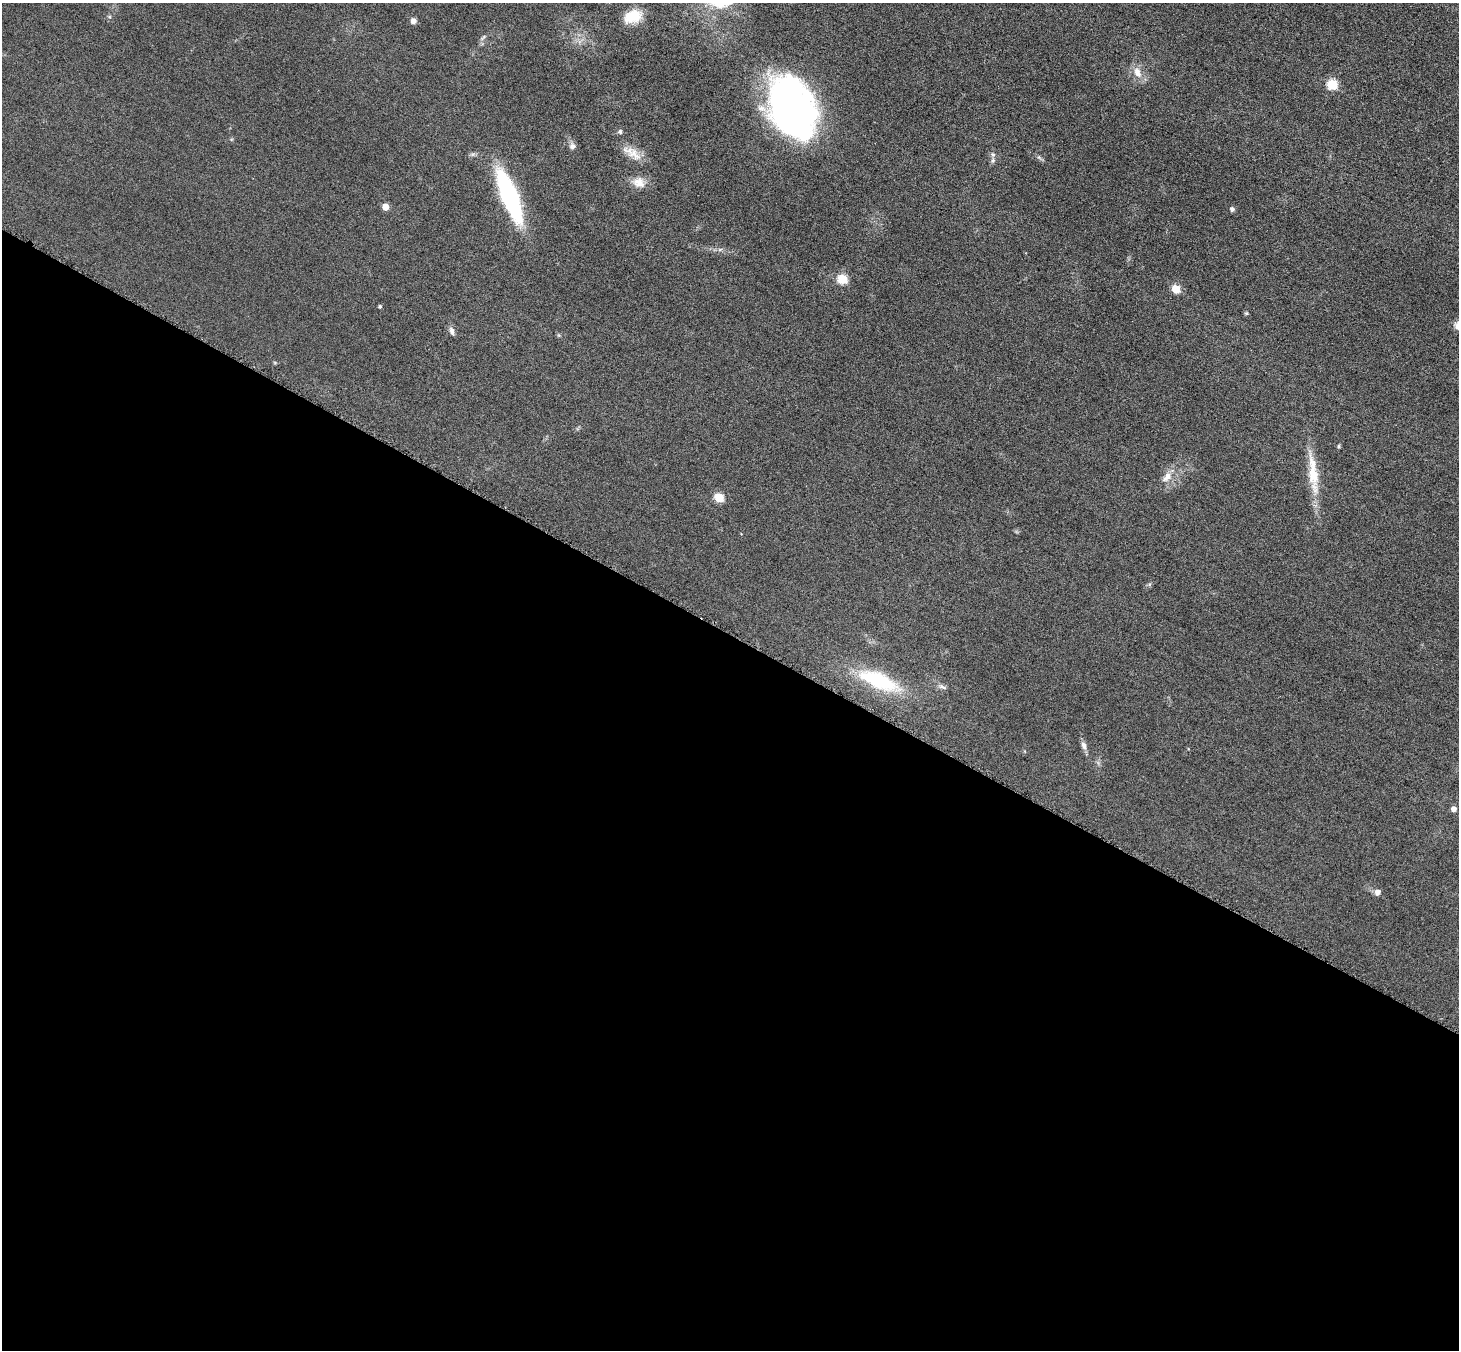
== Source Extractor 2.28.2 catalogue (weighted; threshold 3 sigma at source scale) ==
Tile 14 of 4 x 4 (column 2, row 4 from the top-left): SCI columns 1477-2933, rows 312-1659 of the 5861 x 5868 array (HDU 1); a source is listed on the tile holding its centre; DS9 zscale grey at full resolution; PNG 1461 x 1352 px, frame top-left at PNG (2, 3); no overlay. Shown black and unused: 53% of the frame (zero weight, under 3 of 6 exposures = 2% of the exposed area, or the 3 px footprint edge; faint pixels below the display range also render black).
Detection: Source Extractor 2.28.2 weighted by HDU 2 'WHT'; one run over the whole footprint, this tile lists its part. Background 0.0929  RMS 0.01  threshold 0.0408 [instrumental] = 3 sigma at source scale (4.09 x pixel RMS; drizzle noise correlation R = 1.36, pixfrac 0.8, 0.05/0.05 arcsec/px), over >= 5 px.
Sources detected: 30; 1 inside a brighter listed object's ellipse — not listed separately; the other 29 listed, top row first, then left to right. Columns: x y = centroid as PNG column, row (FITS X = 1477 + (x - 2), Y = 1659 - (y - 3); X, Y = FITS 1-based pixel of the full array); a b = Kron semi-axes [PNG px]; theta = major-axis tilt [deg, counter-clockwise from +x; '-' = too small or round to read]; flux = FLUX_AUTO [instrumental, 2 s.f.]
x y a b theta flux
633 16 22 14 21 20
413 21 7 6 - 3.9
483 37 10 3 50 1.7
1137 72 17 10 -66 9.3
1332 84 6 5 - 56
792 108 57 39 -65 360
620 131 7 5 -88 1.7
572 146 8 8 - 3.6
634 154 28 12 -36 13
993 154 7 5 -87 2.2
1039 157 6 5 - 1.7
639 182 17 14 -17 10
509 196 40 12 -68 180
385 207 5 5 - 12
1232 209 5 5 - 2.7
842 279 6 5 - 38
1176 289 5 5 - 31
380 306 4 4 - 1.4
1246 313 5 5 - 1.2
452 331 11 6 -72 3.2
1339 446 6 4 90 1.1
1313 474 62 12 -84 29
1167 477 17 9 50 8.5
719 498 5 5 - 38
879 681 48 17 -22 68
942 687 12 5 -23 2.7
1084 746 12 7 -71 4.1
1454 809 5 5 - 5.6
1377 892 6 6 - 5.9